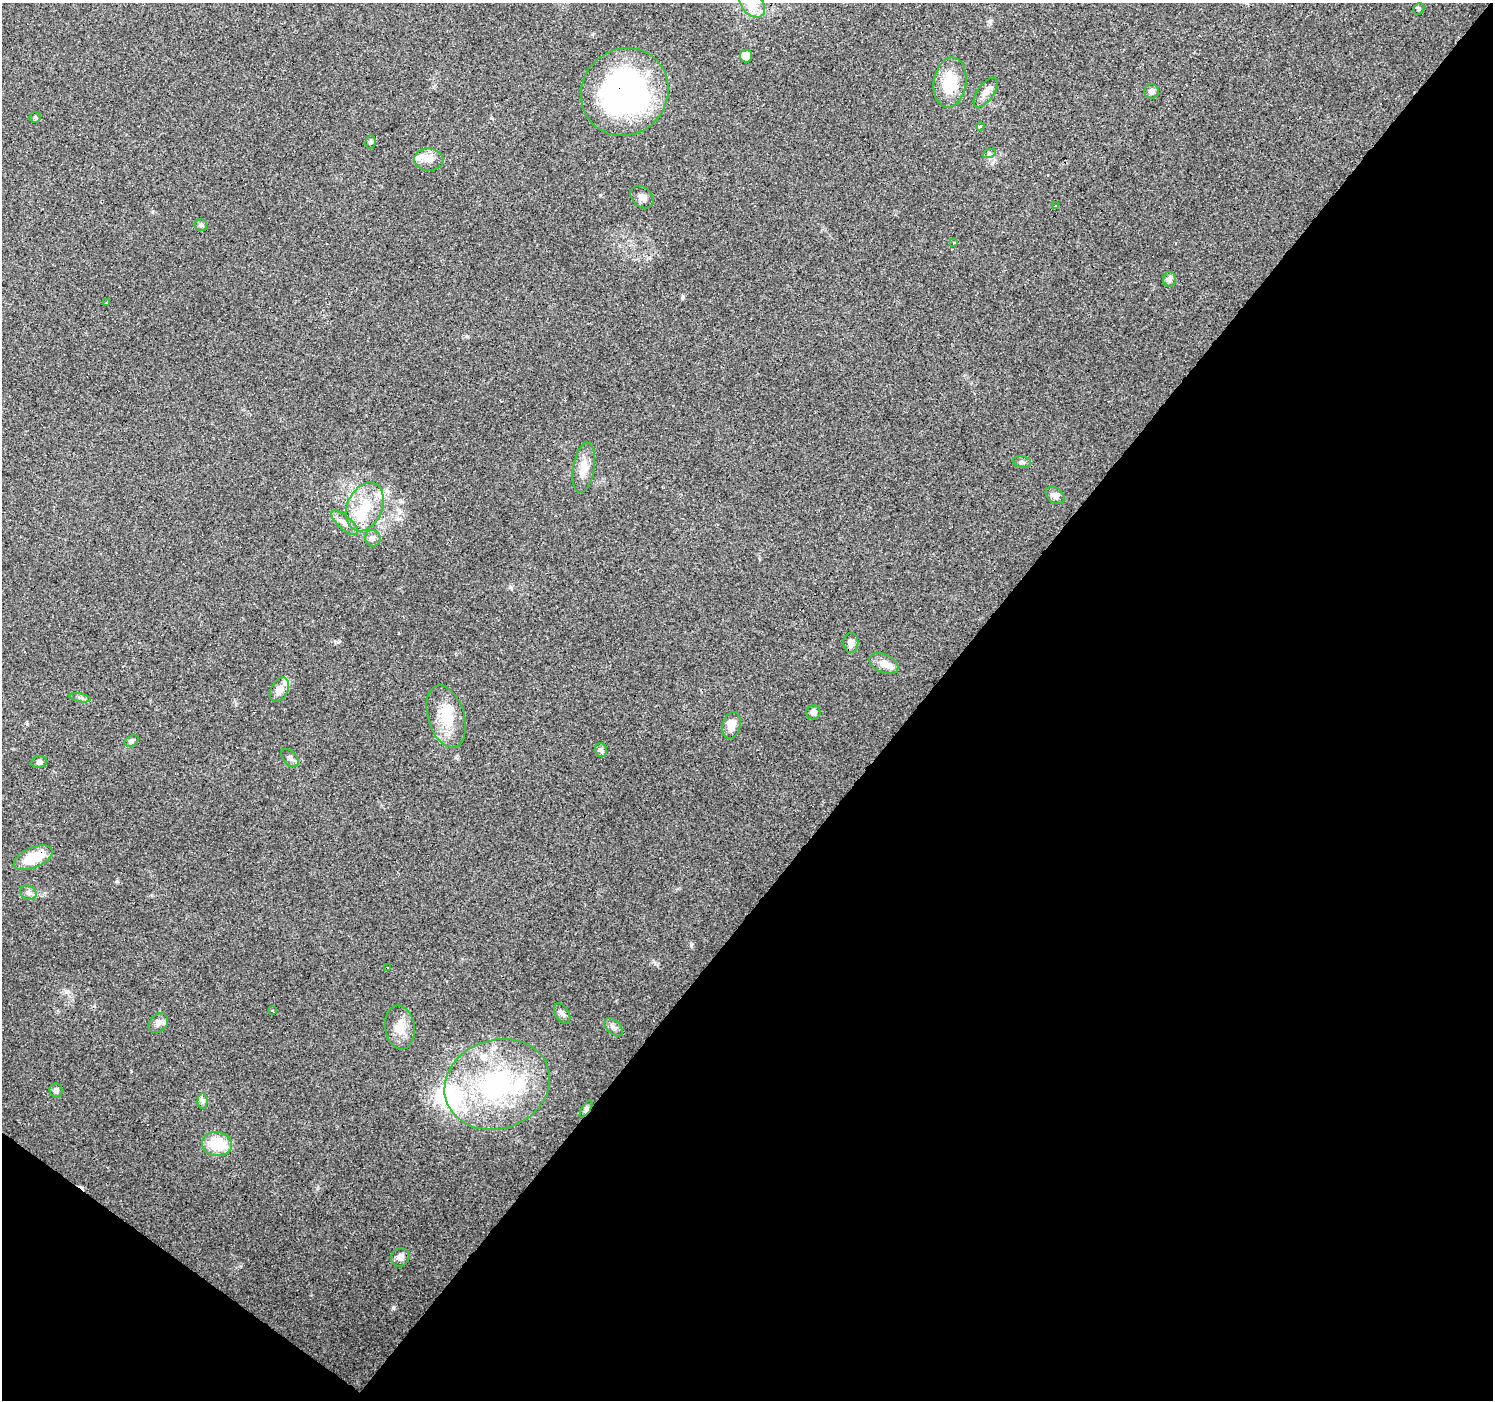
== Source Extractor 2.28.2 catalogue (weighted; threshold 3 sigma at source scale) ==
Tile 15 of 4 x 4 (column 3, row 4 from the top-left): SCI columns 2984-4474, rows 173-1570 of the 5968 x 6005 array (HDU 1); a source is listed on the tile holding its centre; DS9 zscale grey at full resolution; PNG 1495 x 1402 px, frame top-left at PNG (2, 3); each listed source drawn as its Kron ellipse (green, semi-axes under 4 px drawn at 4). Shown black and unused: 41% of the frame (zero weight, under 3 of 4 exposures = <1% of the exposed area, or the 3 px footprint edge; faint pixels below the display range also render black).
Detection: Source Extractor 2.28.2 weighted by HDU 2 'WHT'; one run over the whole footprint, this tile lists its part. Background 0.0939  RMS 0.0067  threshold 0.0302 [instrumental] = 3 sigma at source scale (4.5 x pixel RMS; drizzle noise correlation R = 1.50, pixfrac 1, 0.0396/0.0396 arcsec/px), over >= 5 px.
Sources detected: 65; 2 inside a brighter object's white glare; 8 cosmic-ray / hot-pixel residue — neither listed nor drawn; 6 inside a brighter listed object's ellipse — not listed separately; the other 49 listed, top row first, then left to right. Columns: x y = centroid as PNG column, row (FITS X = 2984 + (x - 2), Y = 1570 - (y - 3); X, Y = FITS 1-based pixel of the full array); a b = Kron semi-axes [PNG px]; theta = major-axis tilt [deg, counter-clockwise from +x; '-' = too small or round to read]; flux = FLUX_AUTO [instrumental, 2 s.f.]
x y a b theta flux
752 4 16 10 -51 9.8
1419 9 6 5 - 0.97
746 56 6 6 - 12
950 82 25 16 82 23
1152 91 7 7 - 2.9
625 92 45 42 45 180
986 93 17 8 54 4.8
35 117 5 5 - 0.95
980 126 4 3 - 13
370 142 6 5 - 1.2
989 154 7 4 19 1.2
429 160 15 11 -3 5.7
642 197 13 9 -41 3.6
1055 206 4 3 - 9.4
201 225 6 6 - 1.3
954 242 3 3 - 2.1
1169 279 7 6 - 3.2
106 302 3 2 - 0.79
1022 462 9 5 -10 1.6
584 468 25 10 81 9.4
1055 495 10 7 -39 3.2
365 507 25 17 66 22
345 523 17 6 -42 4.3
373 538 8 7 - 2.2
851 643 10 7 -88 3.6
884 664 15 9 -24 7.3
279 690 13 8 62 5.4
80 698 10 3 -11 1.4
813 713 7 7 - 2.6
446 716 32 18 -74 20
731 725 13 9 75 7.4
131 741 7 5 27 1.4
601 750 7 6 - 2
290 758 10 6 -49 2.4
39 762 8 6 9 1.7
33 858 20 10 23 21
28 893 8 7 - 2.4
388 968 2 2 - 0.71
272 1011 4 3 - 0.59
562 1014 11 6 -60 2.5
158 1023 11 8 46 3.4
400 1027 22 14 -81 10
614 1027 11 6 -45 2.5
497 1084 54 44 19 110
56 1090 7 6 - 2.2
203 1101 7 5 89 1.8
586 1109 9 4 57 2.1
217 1144 15 12 -6 23
400 1257 9 9 - 3.9
Overlapping masked pixels (flux is a lower limit): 3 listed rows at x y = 625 92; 33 858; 586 1109
Isophote crosses this tile's border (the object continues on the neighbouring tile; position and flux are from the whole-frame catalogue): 1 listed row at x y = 752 4
Unlisted compact peaks at least as high as the median listed source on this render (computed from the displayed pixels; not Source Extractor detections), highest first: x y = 393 1308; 691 945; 117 881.